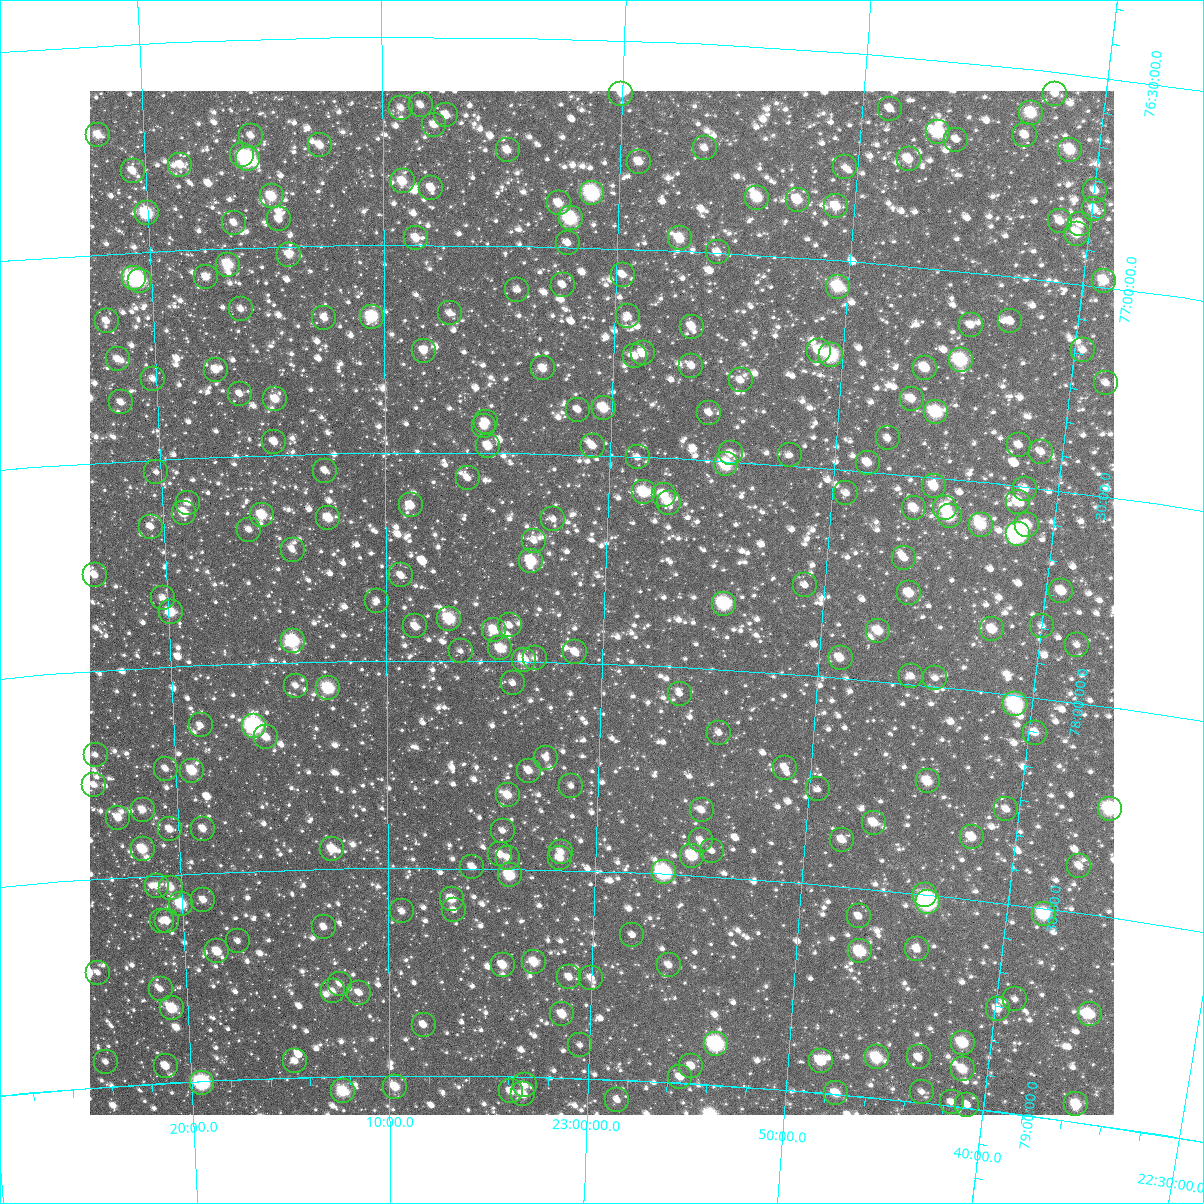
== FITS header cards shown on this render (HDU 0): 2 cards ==
NAXIS1  =                 1024
NAXIS2  =                 1024

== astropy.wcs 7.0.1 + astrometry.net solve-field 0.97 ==
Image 1024 x 1024 px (HDU 0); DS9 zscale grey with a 90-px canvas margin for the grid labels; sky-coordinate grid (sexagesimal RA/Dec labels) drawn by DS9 from the SOLVED WCS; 258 Tycho-2 reference stars matched to detected sources circled (green)
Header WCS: RA---TAN-SIP/DEC--TAN-SIP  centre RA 23:00:08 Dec +77:51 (345.03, +77.85 deg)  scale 8.66 arcsec/px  FOV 147.9' x 147.9'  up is +178 deg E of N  parity flipped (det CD > 0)
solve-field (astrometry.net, Tycho-2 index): VERIFIED the header's WCS against the Tycho-2 star catalogue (verified at 6 index scales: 17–258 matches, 0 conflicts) and refined it, rather than solving blind
Solved WCS: RA---TAN-SIP/DEC--TAN-SIP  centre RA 23:00:08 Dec +77:51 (345.03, +77.85 deg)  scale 8.67 arcsec/px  FOV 147.9' x 147.9'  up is +178 deg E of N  parity flipped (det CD > 0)
The solver's refit moves the header's centre by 0.32 arcsec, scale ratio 1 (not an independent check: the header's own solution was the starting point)
Tycho-2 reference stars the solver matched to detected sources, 258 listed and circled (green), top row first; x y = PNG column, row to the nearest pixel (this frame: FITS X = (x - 90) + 1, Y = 1024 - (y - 91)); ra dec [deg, ICRS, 3 dp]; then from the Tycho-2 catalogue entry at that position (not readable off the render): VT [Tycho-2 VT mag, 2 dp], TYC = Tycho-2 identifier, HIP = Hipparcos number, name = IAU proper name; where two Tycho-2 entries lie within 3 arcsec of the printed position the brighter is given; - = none
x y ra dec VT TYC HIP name
621 94 345.009 +76.628 11.12 4601-1042-1 - -
1055 94 340.520 +76.552 11.58 4601-2406-1 - -
421 105 347.095 +76.664 11.06 4601-1360-1 - -
401 108 347.304 +76.671 11.13 4601-678-1 - -
890 109 342.211 +76.626 11.11 4601-1312-1 - -
1031 113 340.746 +76.604 9.28 4601-1398-1 - -
446 115 346.833 +76.689 11.24 4601-2004-1 - -
434 125 346.956 +76.712 10.92 4601-1912-1 - -
938 132 341.690 +76.672 8.49 4601-1144-1 112454 -
98 135 350.475 +76.713 10.35 4602-1369-1 - -
1025 135 340.785 +76.659 10.86 4601-770-1 - -
251 136 348.878 +76.731 11.29 4601-312-1 - -
956 140 341.492 +76.686 11.97 4601-1454-1 - -
320 145 348.157 +76.758 10.82 4601-194-1 - -
705 148 344.115 +76.751 11.27 4601-654-1 - -
508 150 346.186 +76.771 10.53 4601-788-1 - -
1070 150 340.299 +76.681 9.46 4601-1830-1 - -
242 155 348.976 +76.776 10.03 4601-76-1 - -
248 159 348.918 +76.787 7.36 4601-343-1 114833 -
909 159 341.970 +76.743 10.25 4601-1694-1 - -
639 162 344.796 +76.791 10.91 4601-1410-1 - -
180 165 349.630 +76.795 10.53 4601-161-1 - -
845 167 342.633 +76.774 11.79 4601-780-1 - -
133 171 350.136 +76.804 10.57 4602-1340-1 - -
403 181 347.289 +76.847 9.96 4601-1512-1 - -
431 188 346.986 +76.863 10.84 4601-938-1 - -
1095 191 339.987 +76.772 10.81 4600-21-1 - -
592 193 345.280 +76.869 7.90 4601-1768-1 113656 -
272 196 348.679 +76.879 9.53 4605-3-1 - -
757 198 343.533 +76.862 9.24 4601-1334-1 - -
798 200 343.106 +76.861 10.23 4601-1420-1 - -
559 203 345.633 +76.896 10.27 4605-1680-1 - -
836 206 342.695 +76.870 10.05 4601-928-1 - -
1094 209 339.978 +76.817 10.84 4600-231-1 - -
147 213 350.011 +76.908 8.35 4606-1498-1 115202 -
571 218 345.503 +76.931 8.39 4605-1170-1 - -
279 219 348.607 +76.934 10.76 4605-764-1 - -
1060 221 340.314 +76.856 11.35 4601-628-1 - -
234 223 349.087 +76.939 10.93 4605-777-1 - -
1080 224 340.103 +76.855 10.94 4601-1132-1 - -
1077 234 340.126 +76.880 9.86 4605-1707-1 - -
416 238 347.150 +76.983 10.37 4605-1497-1 - -
680 238 344.330 +76.970 9.68 4605-1113-1 - -
568 243 345.525 +76.991 11.59 4605-1449-1 - -
718 252 343.922 +76.999 10.70 4605-1563-1 - -
289 255 348.511 +77.020 10.67 4605-888-1 - -
228 265 349.167 +77.039 9.19 4605-807-1 - -
623 275 344.927 +77.063 11.19 4605-1131-1 - -
206 277 349.408 +77.067 10.55 4605-912-1 - -
134 278 350.188 +77.063 7.66 4606-1120-1 115262 -
140 281 350.118 +77.069 8.39 4606-1552-1 - -
1104 281 339.783 +76.984 9.72 4604-538-1 - -
563 285 345.570 +77.092 11.23 4605-1791-1 - -
838 287 342.606 +77.062 9.00 4605-1617-1 - -
517 290 346.056 +77.106 11.34 4605-1545-1 - -
241 309 349.045 +77.147 11.19 4605-648-1 - -
450 313 346.782 +77.165 11.17 4605-3003-1 - -
628 316 344.852 +77.162 11.31 4605-3094-1 - -
372 317 347.628 +77.172 8.83 4605-413-1 - -
324 318 348.144 +77.174 11.05 4605-249-1 - -
107 321 350.504 +77.161 11.39 4606-1294-1 - -
1010 321 340.725 +77.108 11.05 4605-3264-1 - -
971 325 341.144 +77.127 11.29 4605-3167-1 - -
692 327 344.157 +77.181 10.75 4605-3030-1 - -
1083 350 339.912 +77.156 11.16 4604-424-1 - -
424 351 347.065 +77.255 10.99 4605-2614-1 - -
819 351 342.761 +77.221 10.40 4605-2894-1 - -
643 353 344.678 +77.250 10.37 4605-2635-1 - -
831 355 342.625 +77.228 8.38 4605-3061-1 112795 -
635 356 344.763 +77.258 11.22 4605-2717-1 - -
118 359 350.408 +77.255 10.94 4606-2329-1 - -
961 360 341.217 +77.212 8.43 4605-3039-1 - -
691 366 344.140 +77.275 11.21 4605-3145-1 - -
543 368 345.760 +77.294 10.55 4605-2053-1 - -
925 368 341.596 +77.240 10.02 4605-2683-1 - -
216 370 349.343 +77.291 10.93 4605-586-1 - -
153 379 350.033 +77.306 11.27 4606-1138-1 - -
741 380 343.594 +77.304 11.21 4605-3189-1 - -
1106 383 339.619 +77.228 12.02 4604-1114-1 - -
240 394 349.088 +77.351 11.56 4605-141-1 - -
275 399 348.700 +77.366 10.29 4605-794-1 - -
912 399 341.710 +77.317 10.54 4605-2890-1 - -
121 402 350.397 +77.359 11.35 4606-1582-1 - -
604 408 345.082 +77.385 9.45 4605-2257-1 - -
578 410 345.366 +77.391 11.36 4605-2259-1 - -
936 412 341.434 +77.343 8.79 4605-2988-1 - -
709 413 343.919 +77.386 11.26 4605-2001-1 - -
486 422 346.378 +77.426 11.27 4605-2831-1 - -
484 426 346.399 +77.436 11.14 4605-2748-1 - -
888 438 341.936 +77.416 11.65 4605-2971-1 - -
274 442 348.724 +77.469 11.44 4605-821-1 - -
1019 445 340.485 +77.402 11.31 4605-2599-1 - -
488 446 346.350 +77.483 10.48 4605-2213-1 - -
593 446 345.186 +77.477 11.46 4605-2733-1 - -
1041 452 340.230 +77.412 11.44 4605-2963-1 - -
731 453 343.655 +77.480 11.11 4605-1358-1 - -
790 455 342.999 +77.476 12.17 4605-2111-1 - -
638 457 344.688 +77.501 11.40 4605-1613-1 - -
868 463 342.132 +77.479 10.33 4605-2938-1 - -
726 464 343.707 +77.506 8.76 4605-2612-1 113155 -
325 471 348.167 +77.541 11.39 4605-273-1 - -
156 472 350.048 +77.531 12.65 4606-952-1 - -
468 478 346.573 +77.561 11.90 4605-1226-1 - -
934 486 341.376 +77.520 10.05 4605-1877-1 - -
1025 489 340.360 +77.505 10.94 4605-2443-1 - -
644 492 344.604 +77.584 9.05 4605-2499-1 - -
846 493 342.343 +77.556 11.36 4605-2730-1 - -
664 495 344.380 +77.588 9.90 4605-1580-1 - -
1018 502 340.422 +77.538 10.04 4605-1421-1 - -
188 503 349.710 +77.608 10.94 4605-321-1 - -
669 503 344.314 +77.607 10.44 4605-2944-1 - -
411 505 347.215 +77.627 10.26 4605-27-1 - -
914 508 341.573 +77.579 10.21 4605-3254-1 - -
945 508 341.223 +77.571 9.67 4605-1178-1 - -
184 513 349.763 +77.632 9.90 4605-680-1 - -
262 515 348.885 +77.644 9.50 4605-495-1 - -
950 516 341.167 +77.589 9.05 4605-3051-1 - -
328 518 348.140 +77.655 10.05 4605-283-1 - -
553 519 345.606 +77.656 11.42 4605-1909-1 - -
981 525 340.810 +77.602 9.19 4605-2287-1 - -
1027 525 340.294 +77.590 9.68 4605-2598-1 - -
151 527 350.139 +77.661 11.23 4606-166-1 - -
249 530 349.037 +77.679 11.22 4605-655-1 - -
1018 534 340.389 +77.615 7.36 4605-3063-1 112036 -
534 541 345.819 +77.710 11.45 4605-1520-1 - -
293 550 348.550 +77.731 11.61 4605-455-1 - -
904 558 341.629 +77.700 11.03 4605-980-1 - -
531 561 345.848 +77.758 9.16 4605-2361-1 - -
95 575 350.807 +77.770 10.71 4606-64-1 - -
401 575 347.325 +77.796 11.38 4605-503-1 - -
805 585 342.726 +77.785 12.34 4605-2243-1 - -
1061 591 339.821 +77.738 10.22 4604-326-1 - -
909 593 341.536 +77.783 10.12 4605-2622-1 - -
163 598 350.045 +77.834 11.68 4606-1324-1 - -
377 601 347.603 +77.856 11.67 4605-331-1 - -
724 604 343.630 +77.843 8.10 4605-1388-1 113125 -
171 612 349.966 +77.869 9.42 4605-115-1 - -
449 619 346.773 +77.900 8.90 4605-555-1 - -
510 625 346.080 +77.914 12.38 4605-1997-1 - -
415 626 347.163 +77.919 10.59 4605-357-1 - -
1042 626 339.992 +77.828 11.99 4604-743-1 - -
992 629 340.552 +77.849 9.99 4605-1628-1 - -
494 630 346.258 +77.926 9.93 4605-1157-1 - -
878 631 341.848 +77.880 10.05 4605-1577-1 - -
293 641 348.579 +77.949 8.33 4605-217-1 114722 -
1077 645 339.569 +77.862 11.44 4604-1172-1 - -
500 648 346.182 +77.970 9.81 4605-1949-1 - -
461 651 346.642 +77.977 11.96 4605-209-1 - -
575 652 345.315 +77.974 10.53 4605-2559-1 - -
535 658 345.783 +77.992 12.08 4605-1469-1 - -
841 658 342.252 +77.953 10.19 4605-1238-1 112666 -
524 660 345.906 +77.997 9.66 4605-3135-1 - -
911 676 341.421 +77.982 11.39 4605-1871-1 - -
935 678 341.148 +77.980 11.67 4605-1667-1 - -
513 683 346.030 +78.053 11.94 4605-1205-1 - -
296 686 348.557 +78.057 11.53 4605-752-1 - -
328 688 348.180 +78.065 8.69 4605-349-1 - -
680 694 344.087 +78.065 11.79 4605-2445-1 - -
1015 704 340.188 +78.022 7.97 4605-3173-1 111962 -
201 725 349.681 +78.145 11.37 4605-277-1 - -
254 726 349.058 +78.150 7.41 4605-387-1 114883 -
719 733 343.601 +78.153 11.95 4605-2164-1 - -
1035 733 339.920 +78.084 10.55 4604-683-1 - -
266 737 348.917 +78.180 10.42 4605-347-1 - -
96 755 350.931 +78.202 11.78 4606-1113-1 - -
546 758 345.621 +78.231 11.80 4605-1928-1 - -
785 768 342.803 +78.226 11.45 4605-1615-1 - -
166 769 350.118 +78.245 11.46 4606-1545-1 - -
192 771 349.805 +78.252 9.48 4605-306-1 - -
529 771 345.822 +78.263 10.83 4605-1174-1 - -
928 781 341.112 +78.229 9.84 4605-1486-1 - -
94 785 350.973 +78.273 10.82 4606-1487-1 - -
571 786 345.318 +78.297 11.46 4605-2478-1 - -
818 789 342.397 +78.273 11.85 4605-1552-1 - -
508 795 346.067 +78.323 10.15 4605-426-1 - -
1006 809 340.152 +78.276 11.22 4605-1810-1 - -
1110 809 338.935 +78.242 8.38 4604-1714-1 - -
143 810 350.418 +78.340 10.45 4606-1331-1 - -
702 810 343.755 +78.341 11.11 4605-1910-1 - -
118 818 350.714 +78.356 10.43 4606-1303-1 - -
874 823 341.700 +78.341 10.34 4605-1462-1 - -
170 829 350.107 +78.391 10.57 4606-147-1 - -
203 829 349.708 +78.393 10.64 4605-302-1 - -
503 831 346.122 +78.409 11.71 4605-396-1 - -
972 837 340.523 +78.351 10.15 4605-1117-1 - -
701 840 343.746 +78.414 11.22 4605-1432-1 - -
842 840 342.060 +78.388 10.67 4605-1372-1 - -
143 849 350.444 +78.435 9.50 4606-603-1 - -
332 849 348.171 +78.452 9.85 4605-330-1 - -
712 851 343.605 +78.438 12.18 4605-1183-1 - -
561 852 345.414 +78.457 11.12 4605-1561-1 - -
500 854 346.147 +78.465 10.76 4605-320-1 - -
692 856 343.838 +78.453 9.17 4605-1594-1 - -
508 858 346.052 +78.473 11.69 4605-134-1 - -
560 858 345.424 +78.472 10.95 4605-1480-1 - -
1079 866 339.208 +78.388 11.29 4604-603-1 - -
472 867 346.480 +78.497 11.05 4605-578-1 - -
664 872 344.173 +78.496 8.04 4605-1243-1 113299 -
510 875 346.028 +78.516 9.13 4605-394-1 - -
157 886 350.295 +78.526 11.10 4606-1203-1 - -
171 888 350.129 +78.532 11.06 4606-707-1 - -
925 895 340.999 +78.503 10.39 4605-1531-1 - -
452 899 346.726 +78.574 10.40 4605-334-1 - -
203 900 349.742 +78.564 10.75 4605-70-1 - -
928 902 340.961 +78.518 7.46 4605-1525-1 112230 -
181 904 350.015 +78.572 9.05 4606-1967-1 115206 -
454 910 346.699 +78.601 11.83 4605-20-1 - -
402 911 347.332 +78.604 11.22 4605-364-1 - -
1044 914 339.551 +78.515 8.62 4604-162-1 - -
859 916 341.776 +78.569 11.49 4605-1477-1 - -
162 921 350.257 +78.610 11.70 4606-357-1 - -
167 921 350.195 +78.610 11.12 4606-93-1 - -
324 927 348.287 +78.639 11.45 4605-126-1 - -
632 935 344.514 +78.650 12.22 4605-2332-1 - -
238 941 349.346 +78.667 11.79 4605-290-1 - -
917 949 341.037 +78.634 10.87 4605-1318-1 - -
217 951 349.601 +78.690 10.07 4605-380-1 - -
860 951 341.721 +78.653 8.97 4605-2092-1 - -
534 962 345.707 +78.723 9.88 4605-100-1 - -
503 965 346.094 +78.732 10.24 4605-210-1 - -
669 965 344.049 +78.718 10.91 4605-1216-1 - -
98 973 351.081 +78.725 11.70 4606-729-1 - -
569 977 345.271 +78.757 11.15 4609-1160-1 - -
591 978 345.000 +78.757 11.03 4609-1076-1 - -
340 984 348.100 +78.777 11.53 4609-313-1 - -
161 989 350.321 +78.773 11.68 4610-11-1 - -
333 991 348.196 +78.794 11.07 4609-253-1 - -
359 993 347.870 +78.799 10.97 4609-495-1 - -
1015 999 339.769 +78.727 11.59 4604-1446-1 - -
172 1008 350.192 +78.822 9.15 4610-1851-1 - -
998 1009 339.969 +78.755 10.72 4608-19-1 - -
562 1014 345.344 +78.847 10.16 4609-275-1 - -
1090 1014 338.830 +78.739 9.49 4604-3-1 - -
424 1025 347.069 +78.877 11.04 4609-295-1 - -
963 1043 340.347 +78.846 9.09 4609-1196-1 - -
716 1044 343.410 +78.902 7.44 4609-2485-1 113046 -
580 1045 345.109 +78.920 12.41 4609-217-1 - -
877 1057 341.393 +78.903 9.08 4609-2480-1 - -
919 1057 340.875 +78.893 11.30 4609-1325-1 - -
295 1061 348.682 +78.960 10.96 4609-483-1 - -
821 1061 342.085 +78.923 9.48 4609-2382-1 - -
106 1062 351.058 +78.940 11.86 4610-1531-1 - -
166 1066 350.310 +78.959 10.57 4610-1733-1 - -
691 1066 343.703 +78.957 10.99 4609-2306-1 - -
963 1069 340.310 +78.909 9.78 4609-2467-1 - -
680 1077 343.839 +78.986 10.82 4609-2253-1 - -
202 1083 349.861 +79.004 7.64 4609-535-1 115147 -
525 1085 345.794 +79.020 11.16 4609-563-1 - -
395 1087 347.428 +79.026 10.01 4609-433-1 - -
343 1091 348.086 +79.035 9.64 4609-96-1 - -
511 1091 345.963 +79.035 10.55 4609-417-1 - -
922 1092 340.788 +78.974 11.72 4609-2260-1 - -
836 1093 341.857 +78.998 10.15 4609-2150-1 - -
523 1094 345.806 +79.042 10.20 4609-337-1 - -
617 1100 344.617 +79.048 11.07 4609-2172-1 - -
952 1102 340.399 +78.991 11.59 4609-2402-1 - -
1076 1104 338.840 +78.958 9.77 4608-1045-1 - -
967 1105 340.203 +78.992 12.06 4609-2262-1 - -